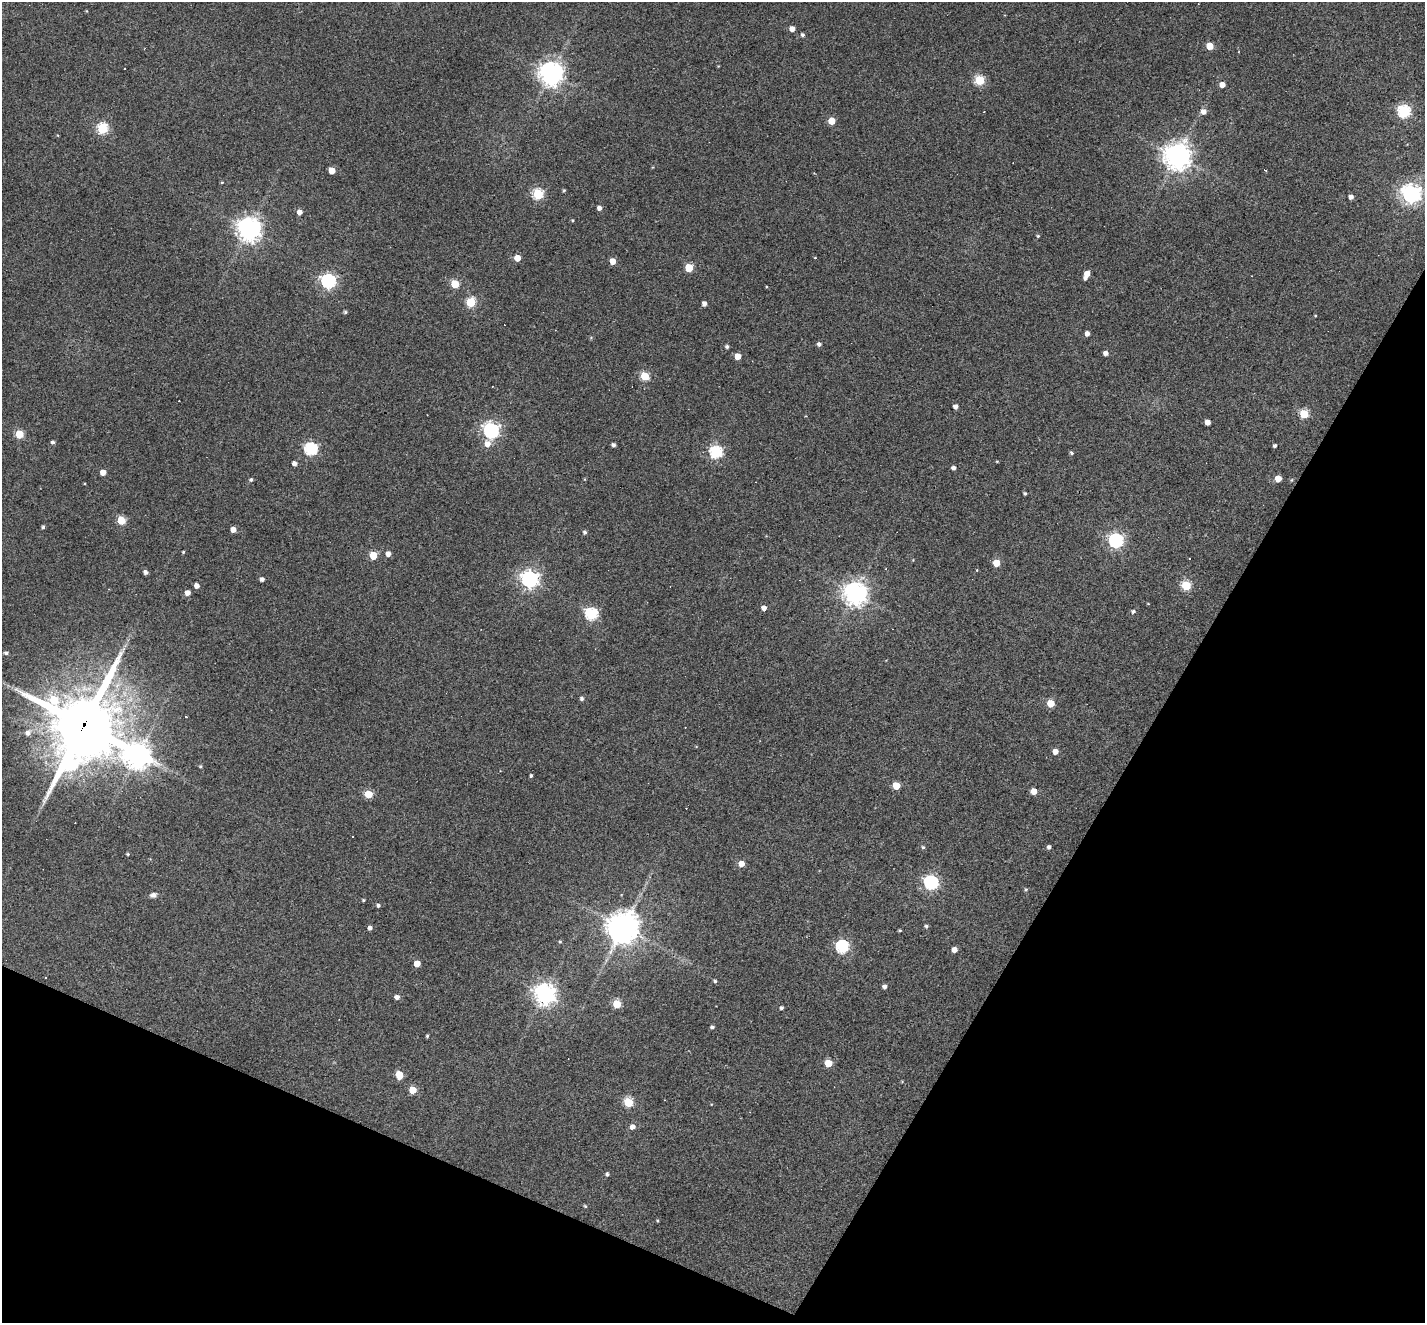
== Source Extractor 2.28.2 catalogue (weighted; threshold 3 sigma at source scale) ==
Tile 15 of 4 x 4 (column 3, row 4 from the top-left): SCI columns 2846-4268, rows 277-1597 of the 5690 x 5702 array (HDU 1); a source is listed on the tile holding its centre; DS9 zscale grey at full resolution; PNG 1427 x 1325 px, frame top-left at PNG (2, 2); no overlay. Shown black and unused: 25% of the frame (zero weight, under 3 of 4 exposures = <1% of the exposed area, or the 3 px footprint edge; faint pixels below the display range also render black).
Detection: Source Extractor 2.28.2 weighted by HDU 2 'WHT'; one run over the whole footprint, this tile lists its part. Background 0.0564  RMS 0.0047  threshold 0.0211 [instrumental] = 3 sigma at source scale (4.5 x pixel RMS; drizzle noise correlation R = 1.50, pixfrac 1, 0.05/0.05 arcsec/px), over >= 5 px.
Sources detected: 144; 1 inside a brighter object's white glare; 11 cosmic-ray / hot-pixel residue — not listed; the other 132 listed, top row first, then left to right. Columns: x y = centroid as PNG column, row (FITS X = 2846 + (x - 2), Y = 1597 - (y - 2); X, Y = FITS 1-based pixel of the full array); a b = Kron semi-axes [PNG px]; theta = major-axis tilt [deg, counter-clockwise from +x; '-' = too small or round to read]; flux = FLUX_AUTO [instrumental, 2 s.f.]
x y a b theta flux
1005 15 3 3 - 0.37
792 29 4 4 - 3.8
802 35 4 4 - 0.95
1210 46 5 5 - 9.7
551 73 8 8 - 460
980 80 5 5 - 31
1222 84 4 4 - 4.5
1404 111 6 6 - 66
1203 112 6 5 - 2.6
831 121 5 5 - 10
102 128 5 5 - 46
1177 156 9 9 - 500
653 167 5 3 - 0.37
332 170 5 5 - 7.6
222 182 4 3 - 0.44
564 190 4 4 - 0.51
538 194 5 5 - 44
1411 194 7 7 - 260
1351 197 4 4 - 2.3
599 208 4 4 - 2.2
299 212 4 4 - 3
572 220 4 3 - 0.53
249 229 8 8 - 390
1038 236 4 4 - 0.57
517 258 5 4 - 6.9
815 258 4 3 - 0.33
612 261 5 4 - 6.3
689 268 5 5 - 20
1087 275 8 4 66 5.6
328 281 6 6 - 120
455 284 5 5 - 18
471 302 5 5 - 30
704 303 4 4 - 2.3
345 312 5 4 - 0.76
1315 316 4 3 - 0.34
1087 334 4 4 - 2.3
819 344 5 4 - 1.4
727 346 4 4 - 1.1
1105 353 4 4 - 2.4
738 356 5 5 - 6.9
645 376 5 5 - 20
492 386 3 2 - 0.28
955 406 4 4 - 2.1
1304 414 5 5 - 22
1207 422 4 4 - 3.2
491 430 6 6 - 150
19 434 5 5 - 18
53 442 4 4 - 1.2
487 444 8 7 - 3.9
613 445 4 4 - 1.5
1275 445 4 3 - 0.97
311 449 6 6 - 78
716 452 6 6 - 66
1071 453 6 3 -46 0.76
997 461 3 3 - 0.38
294 463 4 4 - 2
954 468 4 4 - 1.7
103 472 4 4 - 5.2
251 479 4 4 - 0.91
1278 479 5 5 - 7.6
1291 480 5 4 - 0.55
1025 493 3 3 - 0.78
121 520 5 5 - 21
43 527 3 3 - 0.9
233 530 4 4 - 3.9
585 532 5 4 - 1
1116 540 6 6 - 110
183 552 3 3 - 0.49
388 554 4 4 - 3.1
373 555 5 5 - 16
996 563 5 5 - 10
977 570 4 3 - 0.32
146 572 4 4 - 1.7
262 579 4 4 - 1.7
530 579 7 6 - 200
197 585 4 4 - 2.8
1186 586 5 5 - 27
187 593 4 4 - 3.8
855 594 8 8 - 440
1148 604 4 2 - 0.32
764 608 5 4 - 2.7
1133 611 5 4 - 1
591 614 6 6 - 63
6 653 4 4 - 1.3
582 698 5 4 - 1.1
1051 703 5 5 - 13
186 716 3 2 - 0.37
84 725 23 22 - 3300
28 733 7 6 - 2.5
1055 751 4 4 - 4.3
137 756 11 9 -28 520
70 765 16 11 33 61
200 766 4 3 - 0.59
531 776 4 3 - 0.8
896 786 5 5 - 11
1034 791 5 4 - 6.4
368 794 5 5 - 16
353 836 3 3 - 2.1
923 847 5 4 - 0.74
1049 847 4 4 - 1.4
128 854 4 3 - 0.56
741 864 5 4 - 5.8
931 882 6 6 - 100
1026 890 5 5 - 0.69
153 895 8 6 15 1.7
363 900 4 3 - 0.61
378 905 4 4 - 1.1
926 926 4 4 - 0.95
623 927 12 11 - 550
370 928 4 4 - 1.8
900 930 3 3 - 0.61
560 942 4 4 - 0.6
842 947 6 6 - 67
954 950 5 4 - 3.5
417 963 5 5 - 8
45 977 3 3 - 1.9
715 981 5 4 - 0.76
885 986 4 4 - 1.8
545 994 7 7 - 330
397 997 5 4 - 2.3
617 1004 5 5 - 20
781 1008 4 4 - 1.1
712 1027 4 4 - 1
427 1036 3 3 - 0.65
828 1063 5 5 - 13
399 1075 6 5 - 12
413 1090 5 5 - 12
628 1103 5 5 - 27
632 1127 5 5 - 3.1
607 1174 5 4 - 1
585 1206 4 4 - 0.55
657 1220 4 4 - 0.48
Overlapping masked pixels (flux is a lower limit): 1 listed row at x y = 84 725